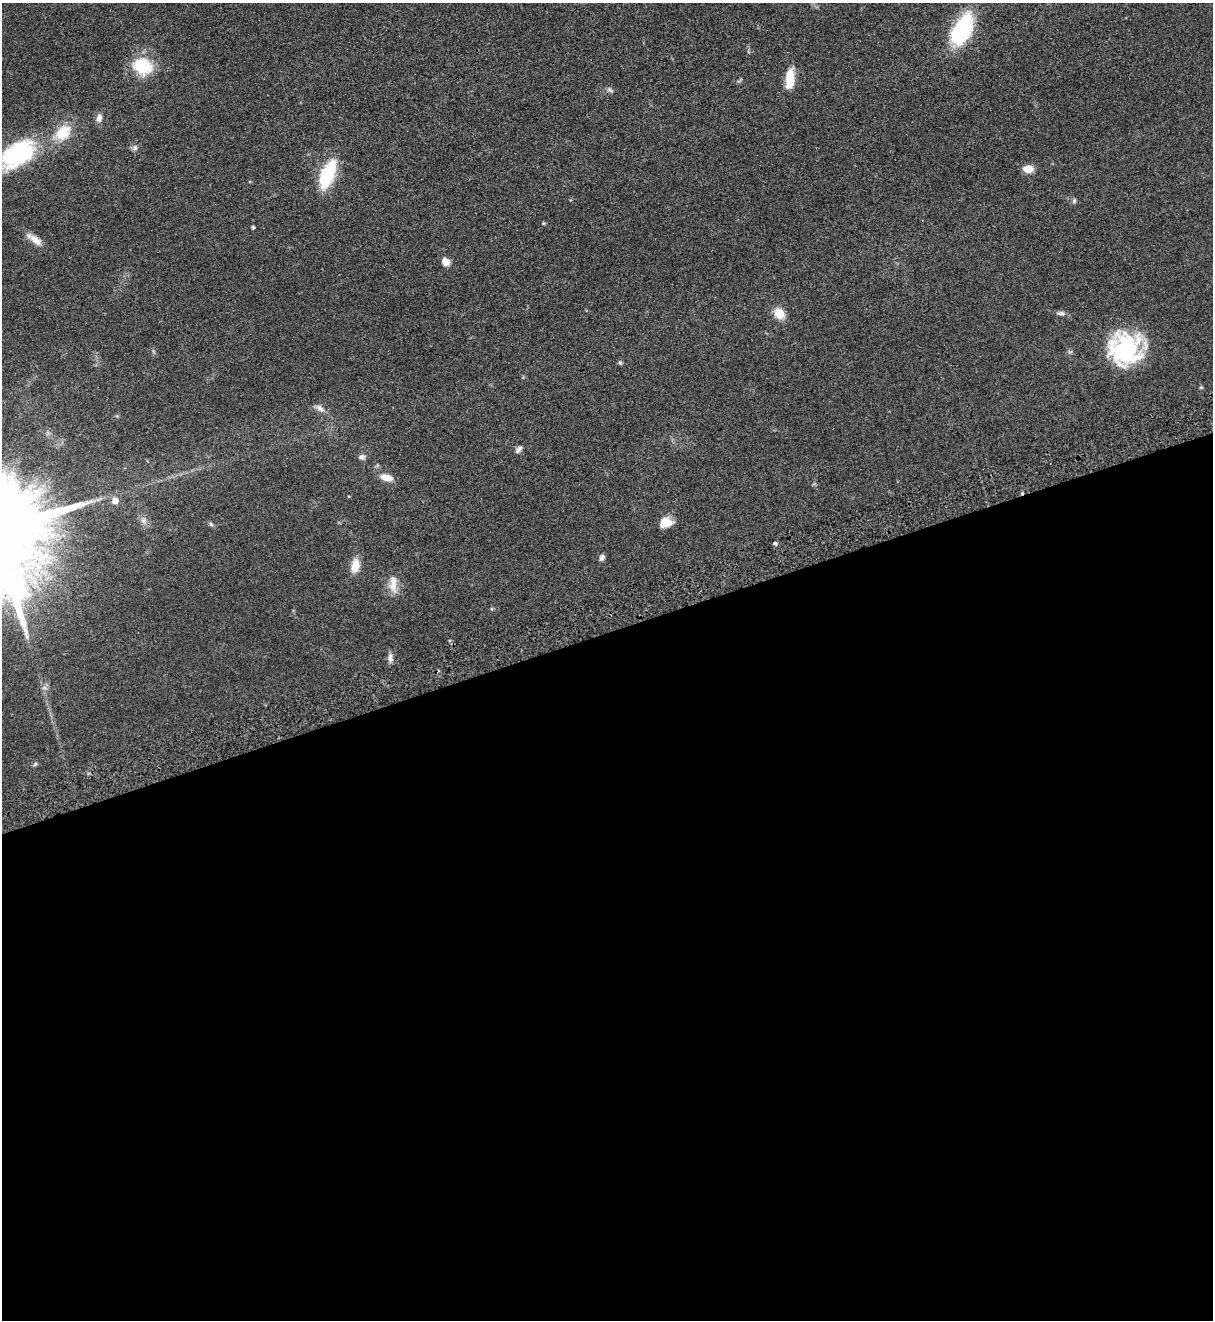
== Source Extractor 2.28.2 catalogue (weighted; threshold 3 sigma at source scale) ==
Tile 15 of 4 x 4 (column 3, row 4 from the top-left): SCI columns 2736-3946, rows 56-1373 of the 5347 x 5383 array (HDU 1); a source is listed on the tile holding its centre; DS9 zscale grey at full resolution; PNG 1215 x 1322 px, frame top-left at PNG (2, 3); no overlay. Shown black and unused: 52% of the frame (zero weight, under 3 of 5 exposures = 4% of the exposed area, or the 3 px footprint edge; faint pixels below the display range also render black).
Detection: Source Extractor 2.28.2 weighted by HDU 2 'WHT'; one run over the whole footprint, this tile lists its part. Background 0.0758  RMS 0.0069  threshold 0.0309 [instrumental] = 3 sigma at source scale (4.5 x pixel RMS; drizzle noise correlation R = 1.50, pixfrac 1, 0.05/0.05 arcsec/px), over >= 5 px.
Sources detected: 35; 1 inside a brighter listed object's ellipse — not listed separately; the other 34 listed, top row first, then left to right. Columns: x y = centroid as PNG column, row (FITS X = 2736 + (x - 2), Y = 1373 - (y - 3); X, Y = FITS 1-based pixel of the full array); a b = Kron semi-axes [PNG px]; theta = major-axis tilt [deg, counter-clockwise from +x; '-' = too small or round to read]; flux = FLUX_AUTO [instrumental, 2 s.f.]
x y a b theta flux
962 30 32 16 65 57
143 66 20 15 -24 28
790 78 22 9 85 14
610 90 10 5 -33 1.4
99 118 11 8 80 3.3
63 132 22 15 45 17
135 148 8 6 87 1.8
18 154 46 26 33 65
1028 169 10 7 -6 7.5
327 174 28 12 68 38
1074 201 7 5 74 1.3
543 223 5 3 - 0.64
253 227 4 3 - 1
35 240 21 9 -38 5.8
446 262 8 7 - 5.9
779 313 13 11 -53 8.7
1061 313 11 6 -6 2.1
1125 349 36 35 - 64
620 362 6 5 - 0.98
320 408 12 7 -38 3.3
520 448 8 7 - 2
362 457 9 7 0 2
386 477 14 7 -11 6.5
115 501 5 5 - 6.9
143 520 7 5 30 1.8
666 522 14 11 12 7.7
211 524 7 5 -44 1.1
775 543 5 4 - 1
602 557 8 6 65 1.8
355 565 18 10 80 7.7
393 584 24 10 -89 7.4
390 658 12 7 -84 2.8
44 688 7 6 - 1.7
35 764 6 5 - 0.99
Isophote crosses this tile's border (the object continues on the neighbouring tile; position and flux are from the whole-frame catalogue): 1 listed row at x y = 18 154